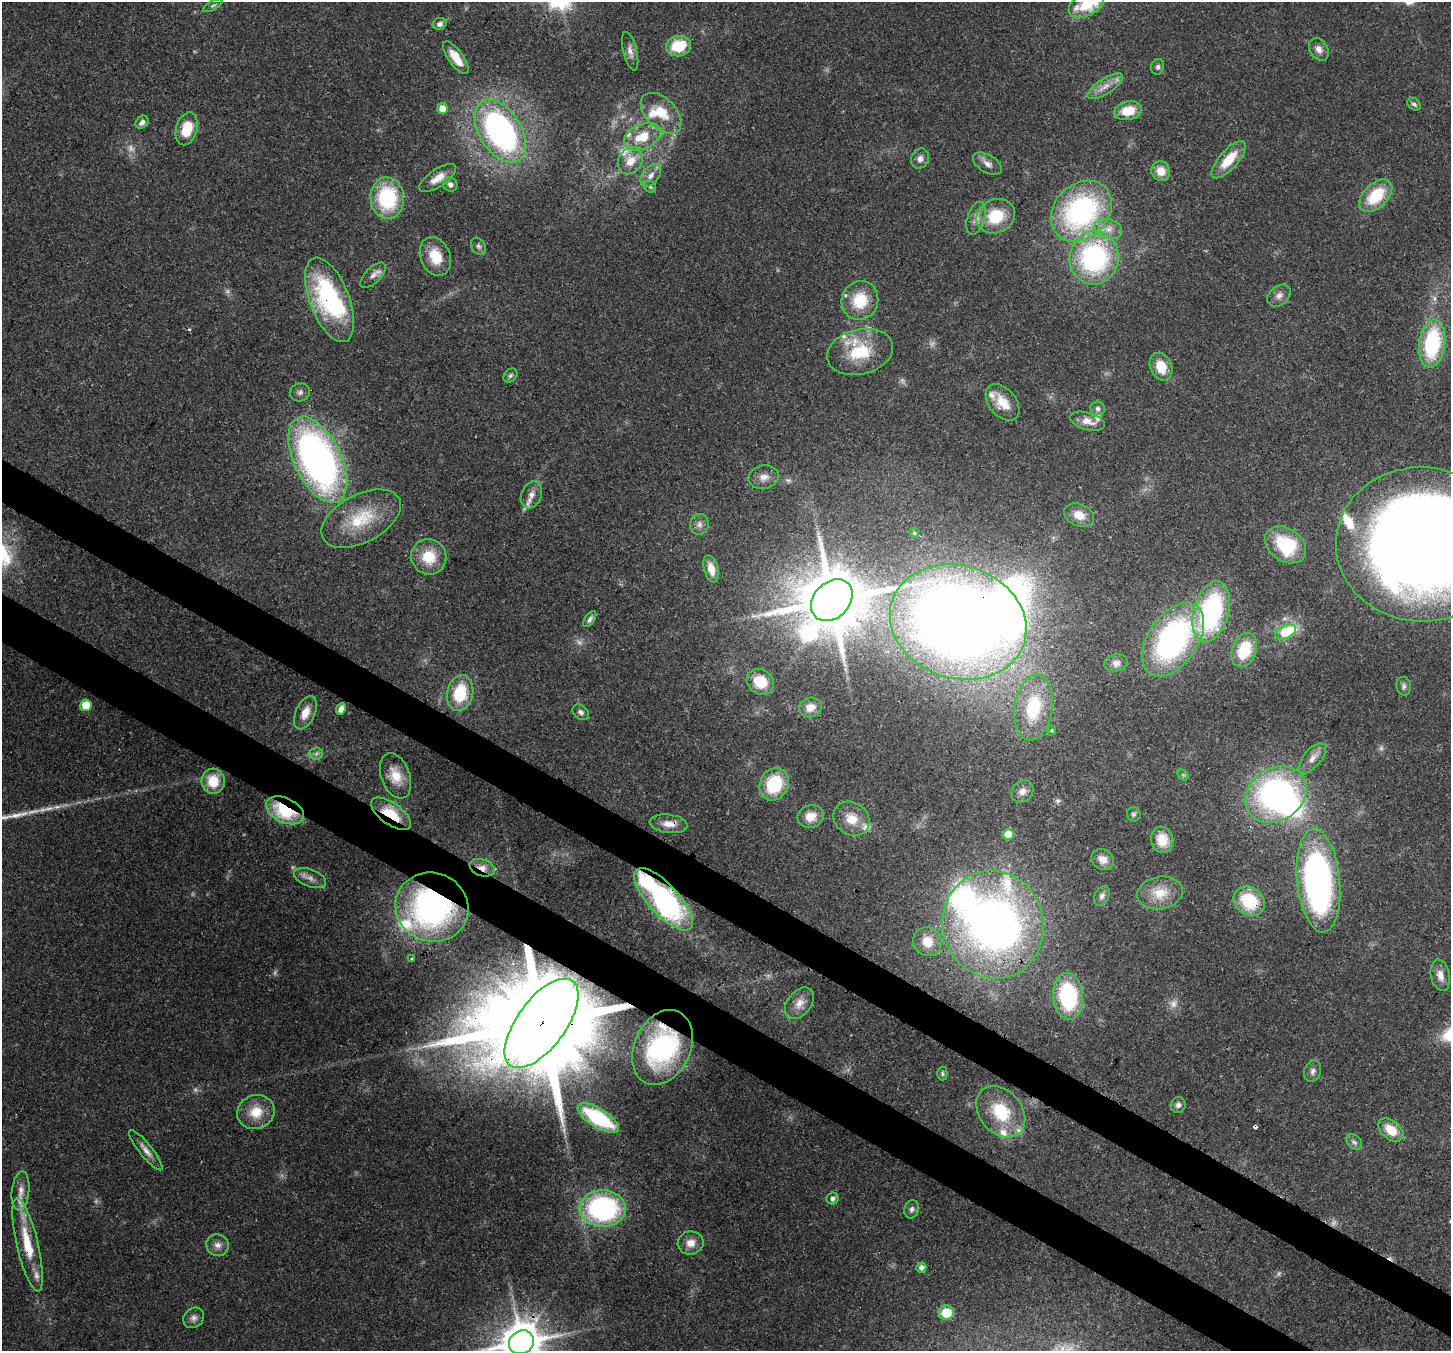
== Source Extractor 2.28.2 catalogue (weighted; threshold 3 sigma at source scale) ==
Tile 6 of 4 x 4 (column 2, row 2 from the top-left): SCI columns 1520-2968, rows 3051-4399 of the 5932 x 6037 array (HDU 1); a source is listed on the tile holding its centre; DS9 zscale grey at full resolution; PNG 1453 x 1353 px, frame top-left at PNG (2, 2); each listed source drawn as its Kron ellipse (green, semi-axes under 4 px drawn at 4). Shown black and unused: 6% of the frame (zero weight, under 3 of 4 exposures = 7% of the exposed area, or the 3 px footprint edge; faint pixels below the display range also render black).
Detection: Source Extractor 2.28.2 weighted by HDU 2 'WHT'; one run over the whole footprint, this tile lists its part. Background 0.103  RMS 0.004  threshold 0.0179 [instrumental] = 3 sigma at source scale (4.5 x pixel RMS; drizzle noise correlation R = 1.50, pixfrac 1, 0.0396/0.0396 arcsec/px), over >= 5 px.
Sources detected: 169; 17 too faint to see at this stretch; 5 inside a brighter object's white glare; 4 cosmic-ray / hot-pixel residue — neither listed nor drawn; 14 inside a brighter listed object's ellipse — not listed separately; the other 129 listed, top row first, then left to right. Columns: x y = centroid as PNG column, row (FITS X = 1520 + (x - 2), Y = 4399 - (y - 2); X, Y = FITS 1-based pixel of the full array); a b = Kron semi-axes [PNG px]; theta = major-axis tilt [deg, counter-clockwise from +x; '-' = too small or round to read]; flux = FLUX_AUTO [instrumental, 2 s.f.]
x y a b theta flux
1086 4 19 11 26 16
213 5 11 4 31 1.1
440 24 7 6 - 1.8
678 46 12 10 10 15
1319 49 12 8 -57 2.8
630 51 20 7 -76 2.5
456 57 19 7 -54 7.3
1158 67 8 6 73 1.1
1105 86 20 7 33 4.2
1414 104 7 5 -37 1.2
442 108 5 5 - 6.3
1128 111 14 9 12 9.1
661 113 24 14 -45 12
142 122 7 5 45 2
187 129 17 10 74 11
500 131 35 21 -58 120
642 137 19 12 24 11
920 159 10 8 63 2.2
1229 160 23 9 48 11
630 161 14 11 57 6.6
987 164 16 9 -30 2.8
1161 171 10 9 - 5.2
651 175 13 8 50 2.9
438 178 21 8 33 5.1
450 184 7 6 - 1.6
650 187 6 5 - 0.79
1376 196 20 12 43 17
387 198 21 17 -87 33
1081 211 33 27 44 86
996 216 20 16 25 16
976 218 17 8 73 3.4
1108 229 14 10 -15 4.5
478 246 9 7 -57 1.2
435 256 20 15 -68 11
1094 258 27 24 83 71
373 275 16 7 44 2.6
1279 296 13 9 40 2.7
330 300 44 20 -69 60
860 300 19 18 - 14
1432 344 24 13 82 38
860 352 33 22 13 20
1161 367 14 10 -66 8.7
510 375 8 6 44 1
300 392 10 9 - 1.8
1003 402 21 13 -51 8.2
1098 408 7 6 - 1.5
1087 421 18 8 -16 4.5
318 460 46 23 -64 200
764 477 15 11 11 3.7
531 495 14 10 68 3.5
1079 515 15 11 -23 5.7
361 519 43 24 28 23
699 524 10 9 - 2.2
914 533 5 4 - 0.52
1421 544 86 77 -2 720
1286 545 22 16 -36 25
429 557 18 17 - 12
711 569 14 7 -75 5
832 600 23 18 46 3800
1211 612 31 17 74 74
590 619 9 5 55 1.3
958 622 69 56 -18 570
1286 632 11 6 24 19
1173 640 41 24 55 110
1244 650 18 12 69 17
1116 663 11 8 9 2.4
760 682 14 12 -34 13
1404 686 9 7 -77 1.4
460 693 18 13 77 18
86 705 6 5 - 13
1034 707 33 19 81 28
810 708 11 9 19 4.1
341 709 6 4 66 2.9
581 712 9 6 -40 1.4
305 713 18 9 65 5.5
1052 731 5 4 - 0.69
316 754 7 6 - 1.3
1312 758 18 9 50 4
1183 775 6 4 -44 0.7
396 776 24 14 -70 8.3
213 781 12 11 - 10
774 784 17 14 63 22
1022 791 12 10 46 3
1276 794 32 26 33 100
285 810 20 12 -25 26
391 814 23 10 -36 15
1134 814 7 6 - 0.94
811 816 13 11 19 5.9
852 819 19 16 -37 8.1
669 824 19 9 -7 4.5
1008 834 5 5 - 18
1162 840 13 11 -74 8.6
1103 859 12 10 -30 4
482 868 13 8 -19 3.6
310 878 17 8 -21 3.1
1318 881 52 21 -84 160
1160 893 23 16 11 9.3
1102 896 10 7 62 1.6
663 899 40 15 -47 100
1249 901 16 13 -37 22
432 907 37 34 -23 120
993 925 54 50 -75 290
927 942 15 13 -58 7.6
412 959 3 2 - 0.46
1440 975 16 9 -77 3.6
1068 996 23 15 -84 41
799 1003 18 12 52 5
541 1023 52 24 54 15000
662 1047 39 28 65 60
1313 1071 11 8 74 1.8
942 1073 7 5 -89 0.77
1178 1105 8 7 - 1.5
256 1112 19 17 22 9.6
1001 1112 28 21 -50 20
598 1118 23 9 -32 34
1391 1130 14 9 -40 8.3
1354 1142 9 6 -44 1.4
146 1150 25 6 -51 3.3
21 1191 19 9 84 3.9
832 1199 6 5 - 1.7
603 1208 23 18 -1 79
912 1209 9 7 73 1.3
691 1243 13 11 9 4.6
28 1245 48 10 -77 17
217 1245 11 10 - 2.8
921 1268 5 5 - 2.2
946 1313 8 7 - 8.6
194 1318 11 9 43 2.1
521 1342 13 11 34 1400
Overlapping masked pixels (flux is a lower limit): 16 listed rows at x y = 1094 258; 330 300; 318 460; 1421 544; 958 622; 285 810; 391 814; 669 824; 482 868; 663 899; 1249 901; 432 907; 541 1023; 662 1047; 28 1245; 521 1342
Isophote crosses this tile's border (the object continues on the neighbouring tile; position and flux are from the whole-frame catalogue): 3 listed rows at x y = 1086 4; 1421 544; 521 1342
Unlisted compact peaks at least as high as the median listed source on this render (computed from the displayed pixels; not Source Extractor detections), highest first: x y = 15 815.